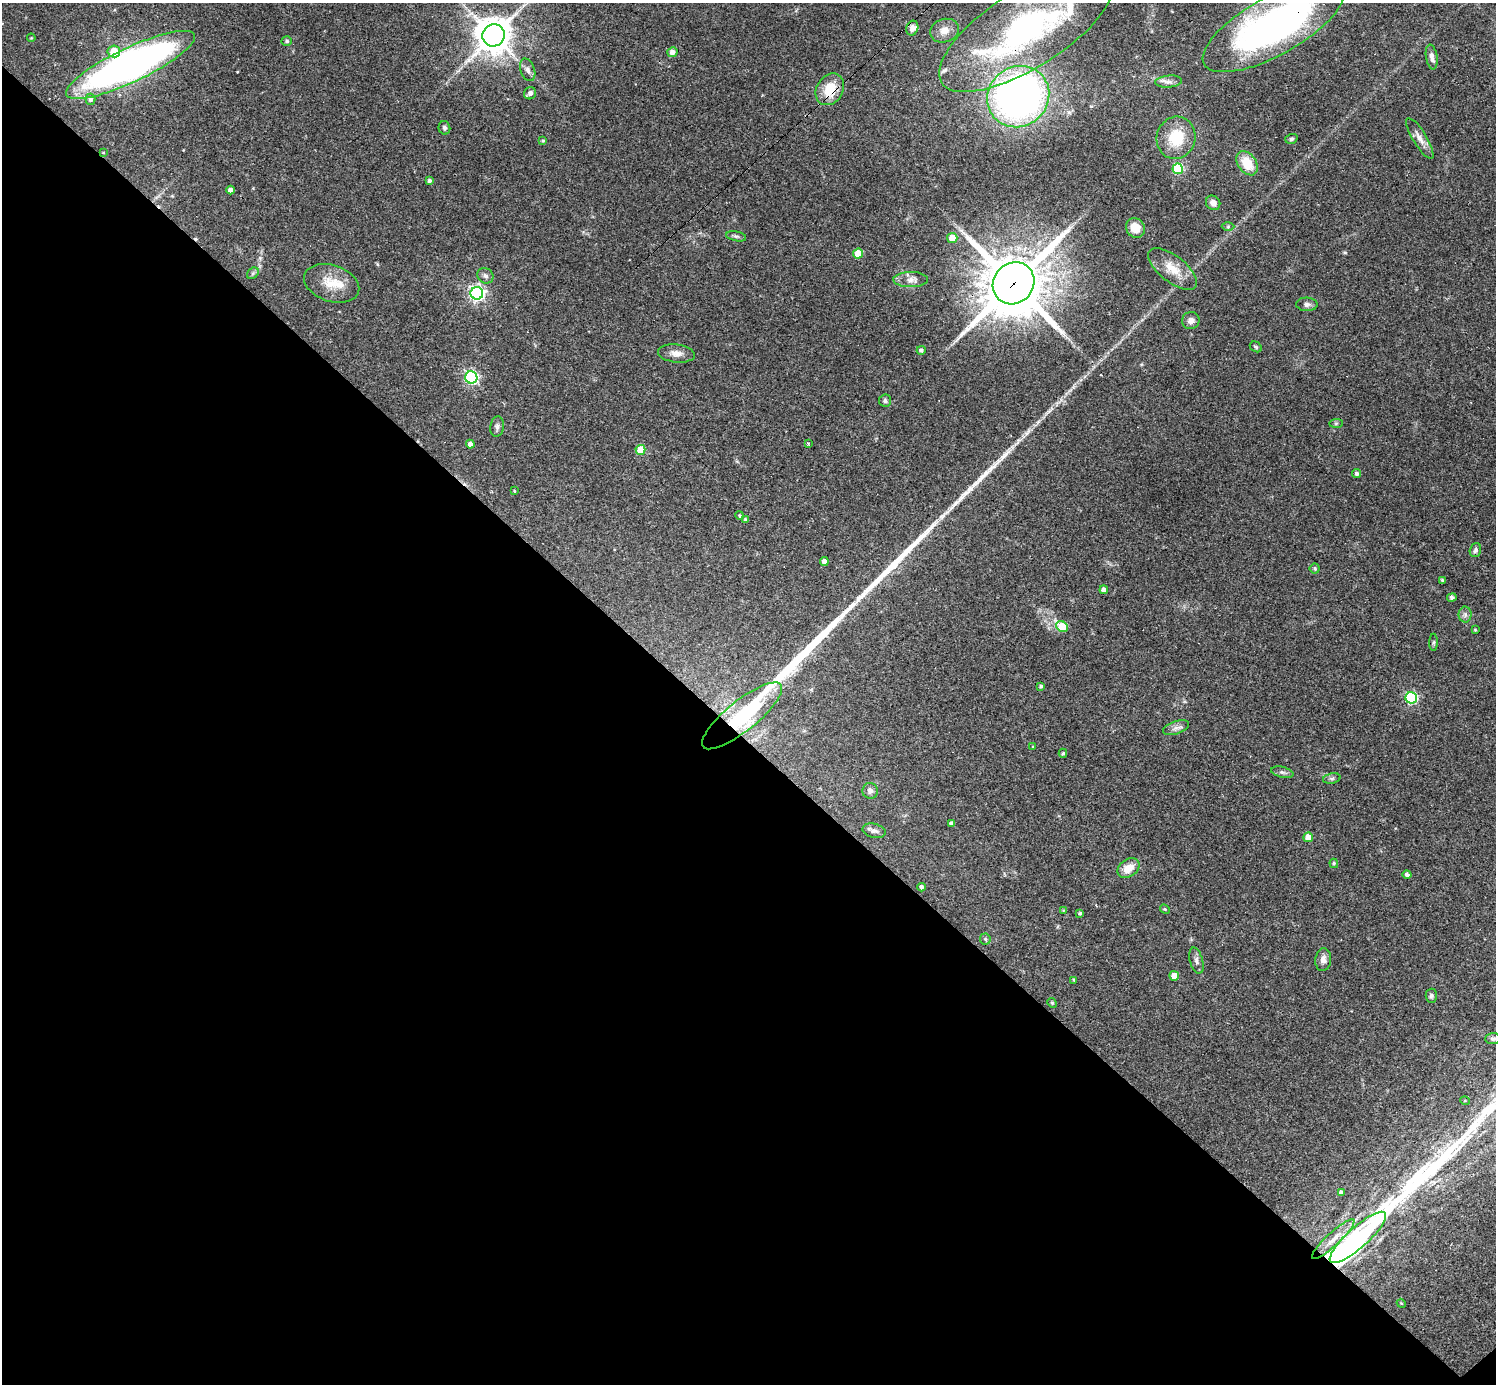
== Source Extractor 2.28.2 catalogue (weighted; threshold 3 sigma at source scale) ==
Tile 14 of 4 x 4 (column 2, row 4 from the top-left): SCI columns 1495-2988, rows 296-1677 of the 5977 x 5977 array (HDU 1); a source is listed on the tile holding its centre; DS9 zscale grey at full resolution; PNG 1498 x 1386 px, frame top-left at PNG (2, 3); each listed source drawn as its Kron ellipse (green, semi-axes under 4 px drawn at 4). Shown black and unused: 47% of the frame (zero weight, under 3 of 4 exposures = <1% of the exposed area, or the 3 px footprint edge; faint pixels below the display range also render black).
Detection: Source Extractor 2.28.2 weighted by HDU 2 'WHT'; one run over the whole footprint, this tile lists its part. Background 0.0358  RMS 0.0044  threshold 0.0196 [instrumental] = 3 sigma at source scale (4.5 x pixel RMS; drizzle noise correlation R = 1.50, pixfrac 1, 0.05/0.05 arcsec/px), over >= 5 px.
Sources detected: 115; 3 inside a brighter object's white glare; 6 cosmic-ray / hot-pixel residue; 3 long thin detections or spike segments (spike, bleed or trail) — neither listed nor drawn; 5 inside a brighter listed object's ellipse — not listed separately; the other 98 listed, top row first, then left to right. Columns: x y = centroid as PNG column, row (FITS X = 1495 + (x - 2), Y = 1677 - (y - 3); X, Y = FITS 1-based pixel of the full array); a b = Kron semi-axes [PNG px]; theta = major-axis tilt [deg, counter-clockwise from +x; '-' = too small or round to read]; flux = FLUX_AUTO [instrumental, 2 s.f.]
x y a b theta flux
1273 26 79 29 29 190
912 28 7 6 - 2.1
1027 29 101 39 32 140
944 31 15 11 16 4.1
494 35 11 11 - 940
31 38 4 3 - 0.36
287 41 5 4 - 0.73
114 51 6 6 - 11
672 52 5 5 - 2
1432 57 12 5 -81 2.3
131 65 71 17 25 260
528 70 12 7 -70 2
1169 82 13 6 5 2
830 89 17 13 57 11
530 93 6 5 - 1.8
1018 97 32 29 41 200
91 99 5 5 - 1.5
444 128 7 5 -76 1
1176 138 21 19 72 15
1420 138 24 6 -59 3.4
1291 139 6 4 18 0.71
543 141 4 3 - 0.48
103 152 4 3 - 0.33
1247 163 13 9 -54 9.8
1178 169 5 5 - 32
429 181 4 3 - 0.99
230 190 4 4 - 1.9
1213 203 8 7 - 2.8
1228 227 6 4 1 0.66
1135 228 10 9 - 6.3
736 236 10 4 -11 1
952 238 5 5 - 9.5
858 254 5 5 - 12
1173 269 29 13 -38 8.2
253 273 6 5 - 0.87
485 276 8 7 - 1.5
911 280 17 7 0 3
332 283 28 18 -19 10
1014 283 22 20 47 2900
477 293 6 6 - 130
1307 304 10 7 -3 1.5
1191 320 9 8 - 2.5
1256 347 6 5 - 0.71
921 350 4 4 - 1
676 353 18 9 -6 3.4
471 377 6 6 - 81
885 401 6 6 - 0.86
1336 423 7 4 1 0.7
497 426 10 7 80 1.4
808 443 4 3 - 0.79
470 444 4 4 - 2.7
640 450 5 5 - 11
1357 474 4 4 - 0.99
514 491 3 2 - 0.3
740 516 4 4 - 0.53
746 520 4 4 - 0.89
1475 550 7 5 70 0.95
824 561 4 4 - 2.4
1315 568 5 5 - 0.69
1442 580 3 3 - 0.62
1104 590 4 4 - 2.1
1452 597 5 4 - 1
1465 615 8 6 -89 1.3
1062 627 6 5 - 16
1475 630 3 3 - 0.39
1434 642 8 4 89 0.75
1041 686 4 3 - 0.8
1411 698 6 5 - 49
742 716 50 15 39 43
1176 728 13 6 19 2
1033 747 4 3 - 0.44
1063 753 4 4 - 0.66
1282 772 11 5 -14 1.3
1332 778 9 5 12 0.98
870 791 8 7 - 1.6
952 824 4 4 - 1.8
874 831 11 7 -12 1.7
1308 837 5 4 - 6.6
1334 863 5 3 - 0.56
1128 868 12 8 35 5.8
1407 874 4 4 - 1.2
921 887 4 4 - 0.93
1165 909 5 4 - 0.48
1063 910 4 4 - 0.31
1080 913 4 3 - 0.71
985 939 5 5 - 0.64
1323 960 11 8 84 2.4
1196 961 13 6 -75 1.8
1174 976 5 5 - 5.9
1074 980 4 3 - 0.48
1431 996 7 5 -88 0.89
1052 1003 5 4 - 0.59
1493 1039 8 5 4 1.1
1465 1101 5 3 - 0.35
1341 1192 4 4 - 1.2
1358 1237 36 10 42 140
1333 1239 28 6 43 5.5
1401 1303 5 3 - 0.42
Overlapping masked pixels (flux is a lower limit): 8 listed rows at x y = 1273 26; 1027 29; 494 35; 830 89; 103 152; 1014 283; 742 716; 1358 1237
Isophote crosses this tile's border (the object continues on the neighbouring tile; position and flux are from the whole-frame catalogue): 3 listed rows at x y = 1273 26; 1027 29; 1493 1039